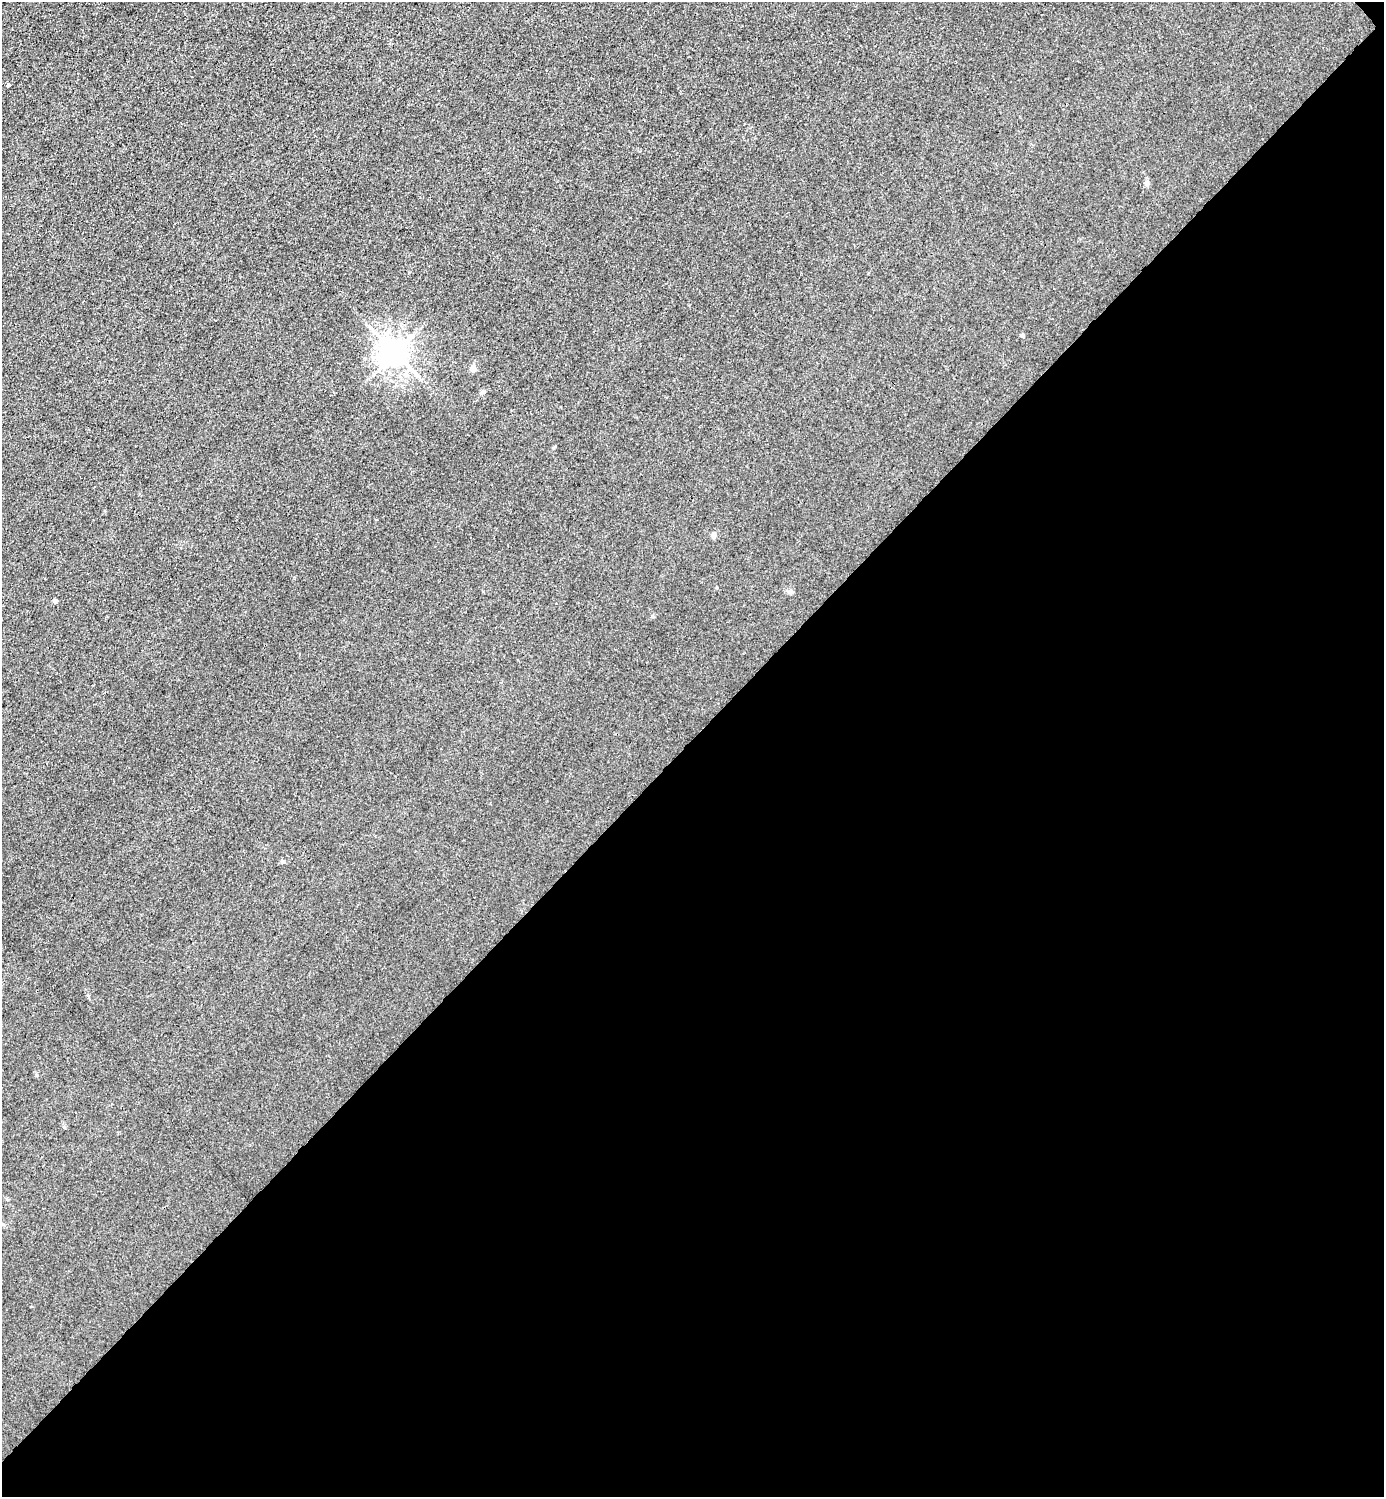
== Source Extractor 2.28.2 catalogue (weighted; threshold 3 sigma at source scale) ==
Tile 12 of 4 x 4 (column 4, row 3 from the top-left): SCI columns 4446-5827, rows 1498-2992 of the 5985 x 5985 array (HDU 1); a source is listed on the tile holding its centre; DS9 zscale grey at full resolution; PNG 1386 x 1499 px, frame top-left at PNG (2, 2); no overlay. Shown black and unused: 51% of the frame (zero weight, under 3 of 4 exposures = <1% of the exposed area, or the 3 px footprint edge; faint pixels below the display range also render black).
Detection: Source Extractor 2.28.2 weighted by HDU 2 'WHT'; one run over the whole footprint, this tile lists its part. Background 0.0222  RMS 0.0062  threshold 0.0281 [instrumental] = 3 sigma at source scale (4.5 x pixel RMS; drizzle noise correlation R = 1.50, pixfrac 1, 0.05/0.05 arcsec/px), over >= 5 px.
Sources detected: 10; all 10 listed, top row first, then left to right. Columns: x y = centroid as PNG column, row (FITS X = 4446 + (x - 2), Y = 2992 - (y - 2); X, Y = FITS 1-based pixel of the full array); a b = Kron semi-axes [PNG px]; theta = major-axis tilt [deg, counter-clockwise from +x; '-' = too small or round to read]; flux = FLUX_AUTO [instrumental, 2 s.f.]
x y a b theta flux
8 85 3 3 - 3.3
1147 184 8 6 -76 1.6
1022 335 5 5 - 0.9
395 353 9 8 - 830
473 369 8 7 - 3.5
482 392 9 4 42 1.5
714 535 8 5 89 2.1
790 592 9 5 -2 1.5
55 601 4 4 - 2.7
283 862 5 5 - 0.99
Unlisted compact peaks at least as high as the median listed source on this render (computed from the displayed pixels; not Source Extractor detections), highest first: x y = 64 1127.